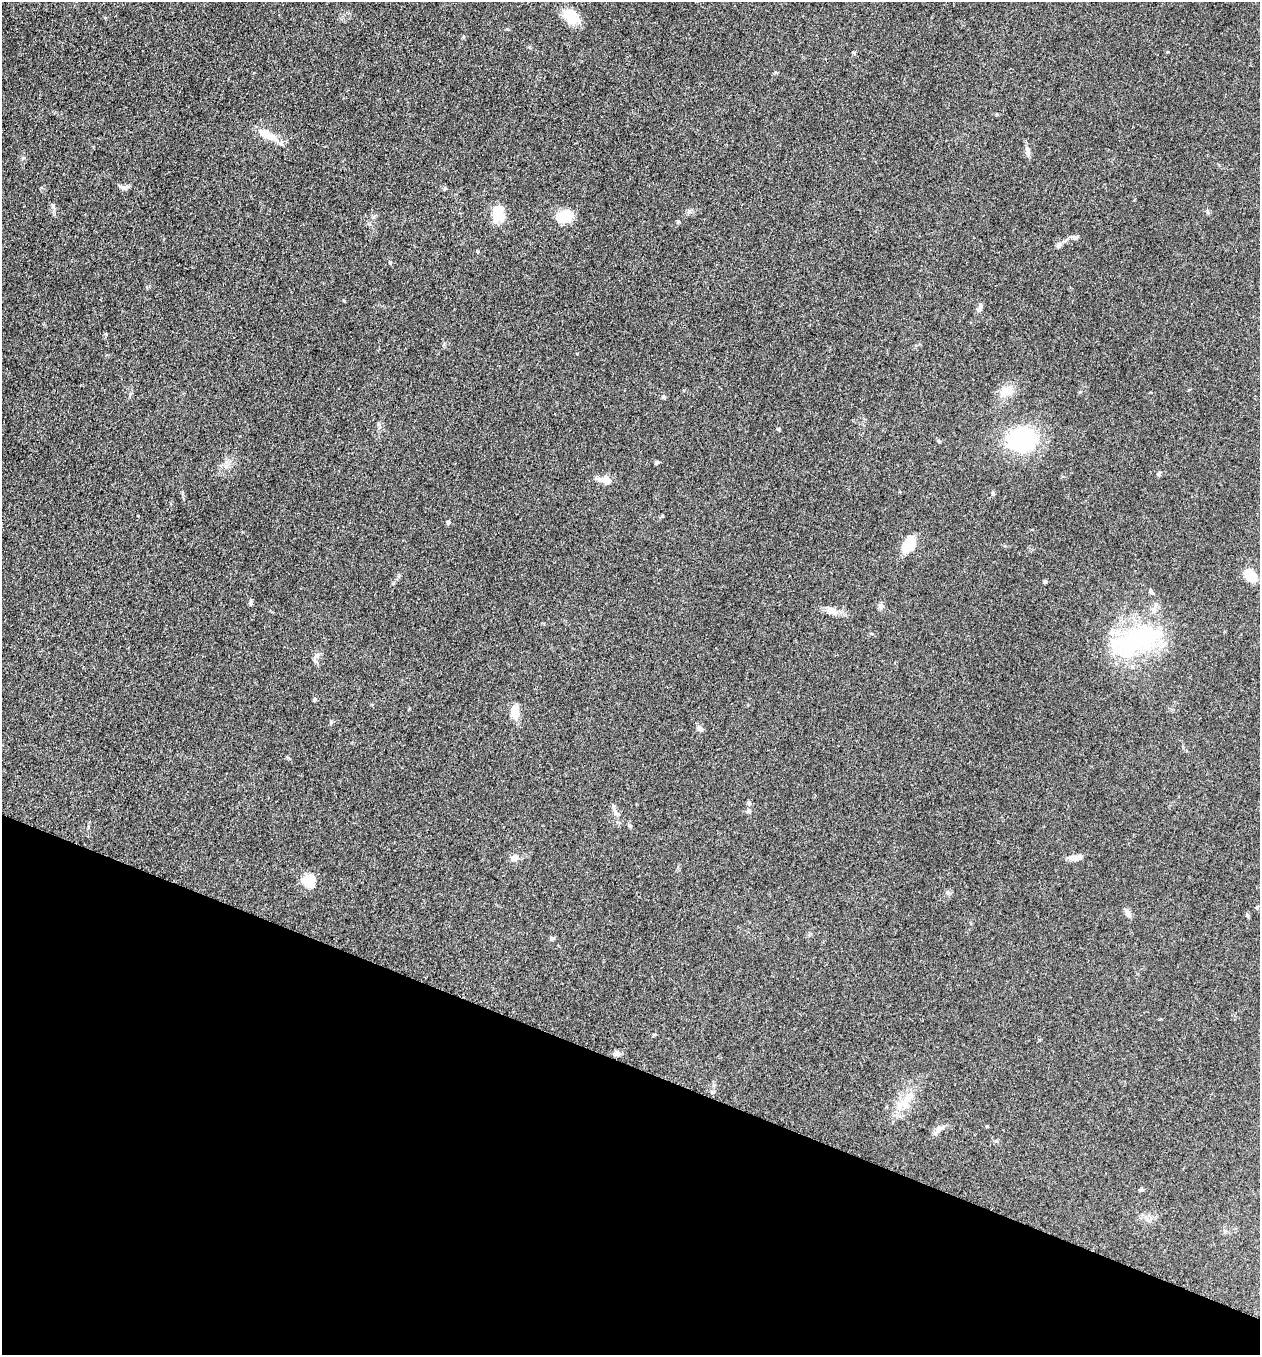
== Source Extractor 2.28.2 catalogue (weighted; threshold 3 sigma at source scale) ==
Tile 15 of 4 x 4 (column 3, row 4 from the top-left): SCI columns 2713-3970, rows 17-1369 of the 5507 x 5462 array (HDU 1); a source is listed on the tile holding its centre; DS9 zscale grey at full resolution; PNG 1262 x 1357 px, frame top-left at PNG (2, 2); no overlay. Shown black and unused: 21% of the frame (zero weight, under 3 of 5 exposures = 3% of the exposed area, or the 3 px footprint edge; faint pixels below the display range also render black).
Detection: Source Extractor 2.28.2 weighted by HDU 2 'WHT'; one run over the whole footprint, this tile lists its part. Background 0.0767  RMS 0.0066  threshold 0.0296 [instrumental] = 3 sigma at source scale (4.5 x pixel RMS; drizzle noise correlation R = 1.50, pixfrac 1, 0.05/0.05 arcsec/px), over >= 5 px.
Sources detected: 49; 1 inside a brighter listed object's ellipse — not listed separately; the other 48 listed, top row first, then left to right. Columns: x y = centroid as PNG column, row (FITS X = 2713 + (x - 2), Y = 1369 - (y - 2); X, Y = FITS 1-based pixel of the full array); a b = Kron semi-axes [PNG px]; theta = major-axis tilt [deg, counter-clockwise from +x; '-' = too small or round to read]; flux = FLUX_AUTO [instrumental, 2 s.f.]
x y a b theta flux
571 16 20 15 -60 13
853 52 5 4 - 0.76
269 136 20 9 -18 8.7
1027 151 14 6 -75 2.6
23 158 5 5 - 0.86
125 187 12 5 16 2.1
53 206 7 4 -73 1.1
498 213 21 13 -85 14
565 216 15 11 25 21
1075 237 8 5 -19 1.4
1058 245 8 7 - 1.8
980 308 11 5 66 2
1006 391 19 13 16 8.4
664 397 5 4 - 1.2
1022 439 24 19 6 69
939 441 5 4 - 0.73
656 462 5 4 - 1.2
1158 474 6 4 44 0.93
606 481 13 7 -16 7
993 493 7 3 -55 0.79
448 522 5 5 - 1.3
909 544 18 12 62 14
1251 576 12 7 -54 20
1045 581 5 4 - 0.94
1151 591 8 5 -52 1.4
251 602 8 4 76 1.1
880 606 9 6 -80 1.8
832 611 16 9 -20 5.2
1136 640 71 28 18 81
316 656 7 6 - 1.8
314 699 5 4 - 0.86
515 712 12 7 87 11
700 728 9 6 -44 2.1
749 802 6 6 - 1.2
749 811 7 6 - 1.5
630 826 6 5 - 0.93
1078 857 15 7 15 3.7
514 858 5 5 - 9.3
309 880 17 15 46 9.7
948 893 9 4 -54 1.2
1257 907 6 3 45 0.64
1128 913 12 6 -59 2.5
1247 915 6 4 -50 0.93
616 1053 10 6 26 2.1
906 1100 23 10 73 10
987 1126 5 3 - 0.51
941 1127 12 6 23 2.8
1140 1190 6 4 43 0.81
Unlisted compact peaks at least as high as the median listed source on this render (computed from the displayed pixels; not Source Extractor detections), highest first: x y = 344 301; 390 263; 331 722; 778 429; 288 758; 678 221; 551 938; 689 211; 106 334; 477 251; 463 37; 1207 211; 1080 392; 654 1034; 1168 52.